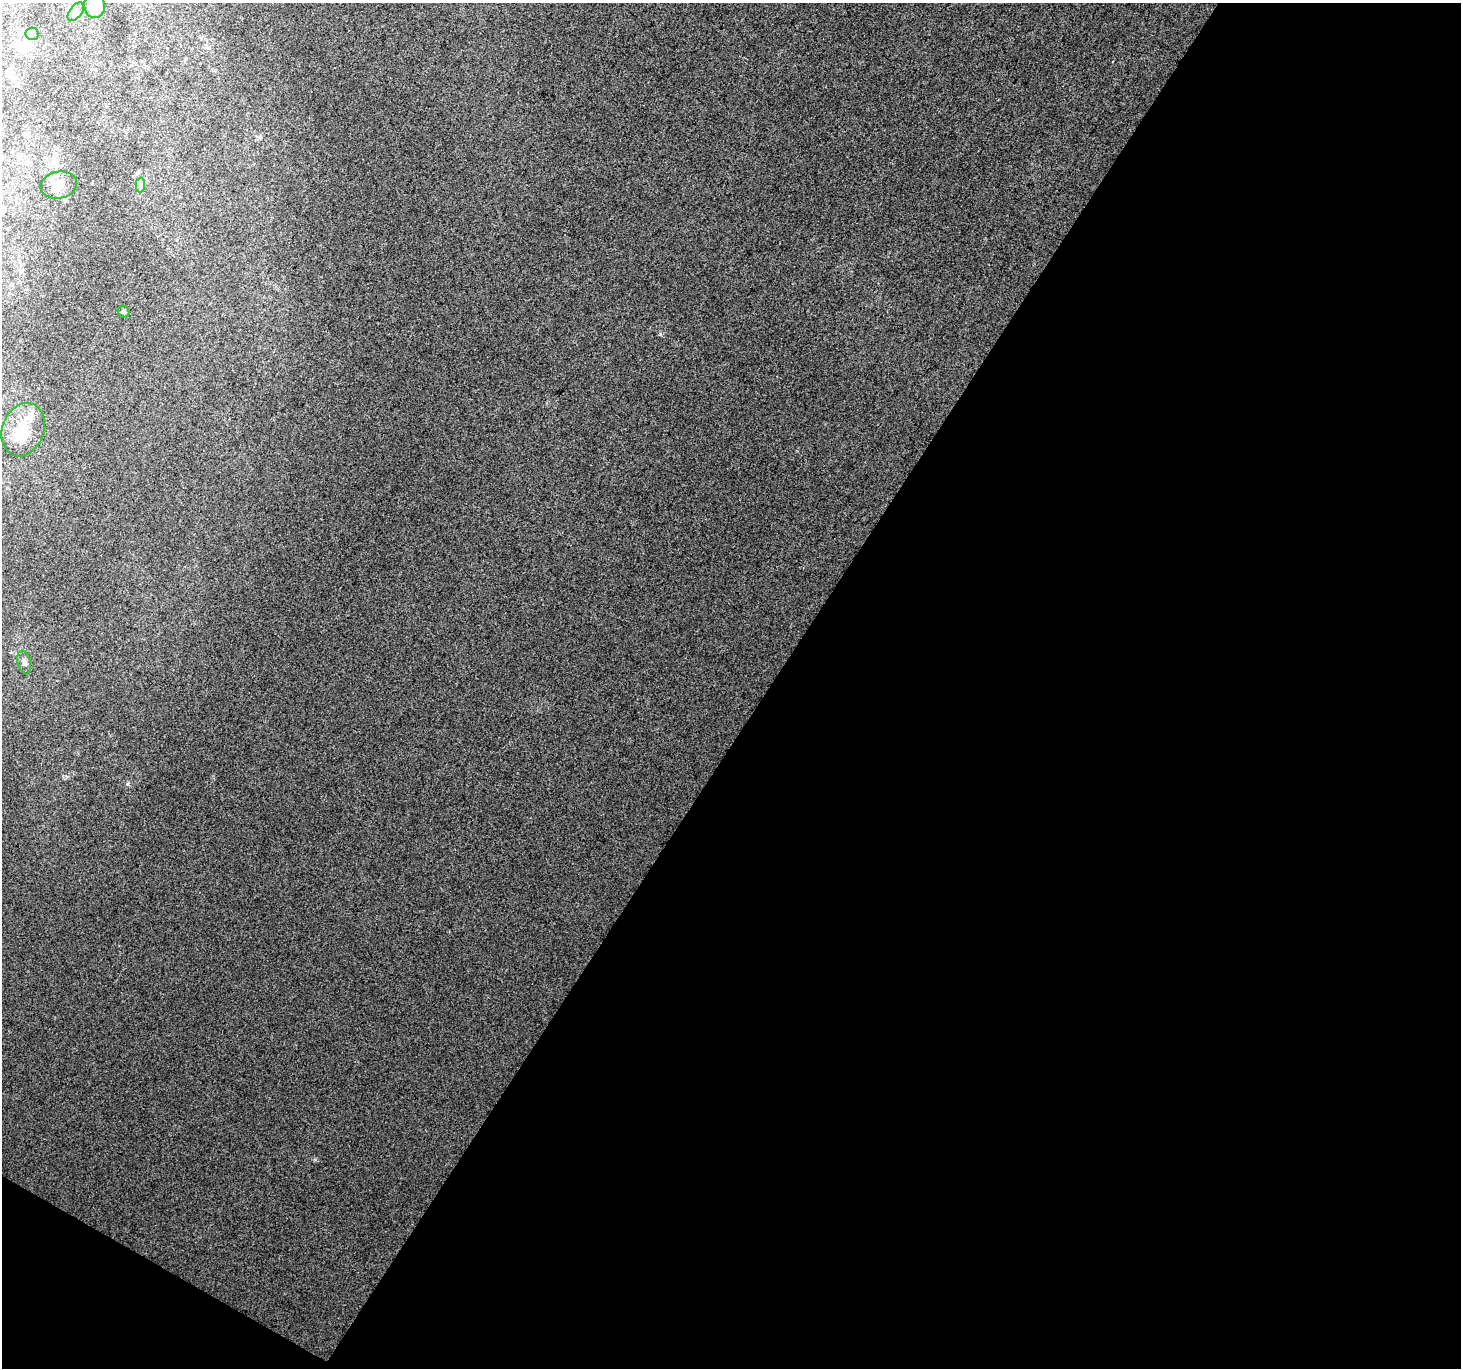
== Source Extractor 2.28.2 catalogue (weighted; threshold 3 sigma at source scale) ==
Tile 4 of 2 x 2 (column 2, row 2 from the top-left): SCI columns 1459-2917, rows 102-1467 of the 2919 x 2953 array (HDU 1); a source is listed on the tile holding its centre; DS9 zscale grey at full resolution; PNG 1463 x 1370 px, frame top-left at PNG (2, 3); each listed source drawn as its Kron ellipse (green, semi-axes under 4 px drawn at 4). Shown black and unused: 49% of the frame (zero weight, under 3 of 4 exposures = <1% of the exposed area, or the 3 px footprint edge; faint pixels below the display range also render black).
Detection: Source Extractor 2.28.2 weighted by HDU 2 'WHT'; one run over the whole footprint, this tile lists its part. Background 0.0195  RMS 0.0082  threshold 0.0371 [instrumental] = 3 sigma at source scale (4.5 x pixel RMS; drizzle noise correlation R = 1.50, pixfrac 1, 0.0396/0.0396 arcsec/px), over >= 5 px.
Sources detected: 10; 1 inside a brighter object's white glare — neither listed nor drawn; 1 inside a brighter listed object's ellipse — not listed separately; the other 8 listed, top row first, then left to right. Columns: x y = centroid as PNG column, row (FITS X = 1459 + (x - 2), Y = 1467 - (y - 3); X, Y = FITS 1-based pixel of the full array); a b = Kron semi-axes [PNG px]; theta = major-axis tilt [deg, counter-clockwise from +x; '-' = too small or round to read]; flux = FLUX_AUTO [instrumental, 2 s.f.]
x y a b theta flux
95 6 12 10 -81 22
76 12 11 6 53 3
32 34 6 6 - 2.1
59 185 18 13 11 9.5
140 185 7 4 88 2.2
123 311 6 5 - 1.6
23 430 27 21 69 27
24 662 12 6 -75 3.1
Isophote crosses this tile's border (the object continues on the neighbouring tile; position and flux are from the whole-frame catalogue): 1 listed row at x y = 95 6